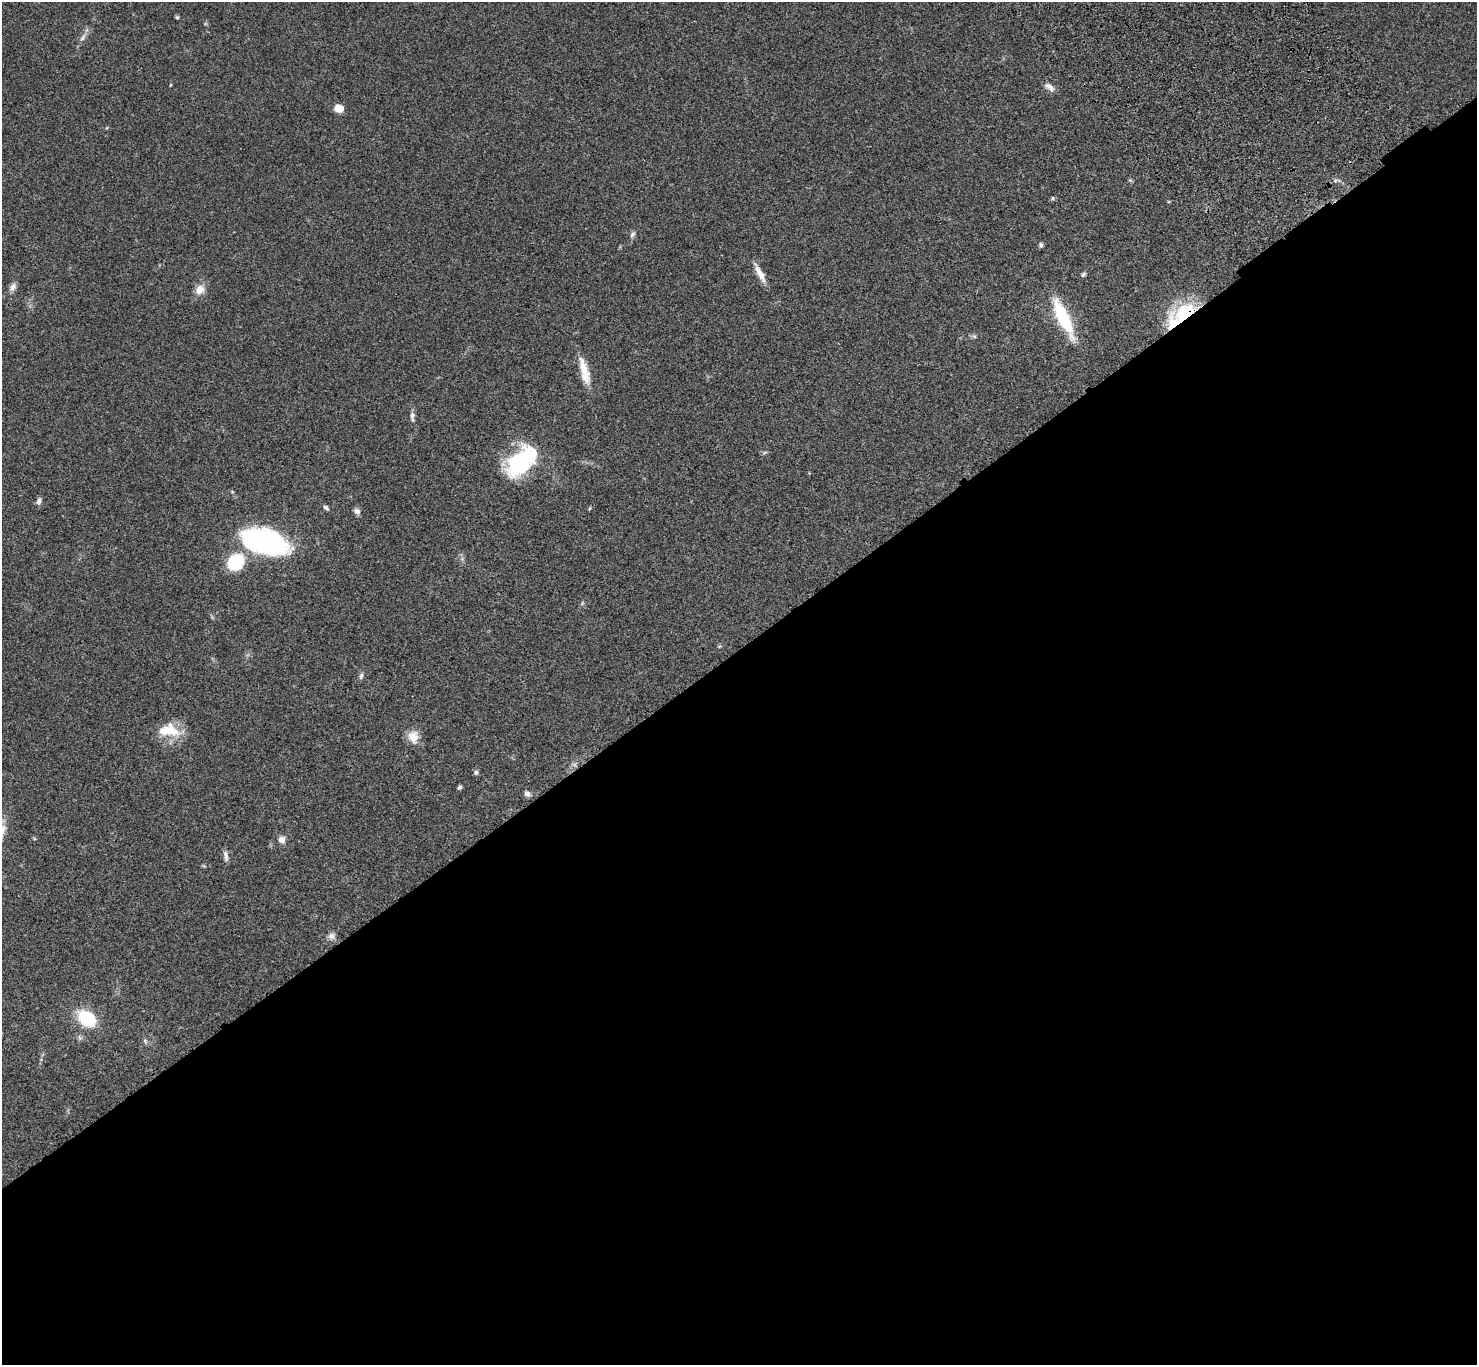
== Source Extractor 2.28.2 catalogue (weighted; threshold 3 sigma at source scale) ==
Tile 15 of 4 x 4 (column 3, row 4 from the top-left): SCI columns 3052-4526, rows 390-1752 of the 6117 x 6091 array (HDU 1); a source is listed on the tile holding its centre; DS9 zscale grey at full resolution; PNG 1479 x 1367 px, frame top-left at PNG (2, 2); no overlay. Shown black and unused: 53% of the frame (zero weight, under 3 of 4 exposures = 6% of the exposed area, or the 3 px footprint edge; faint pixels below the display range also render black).
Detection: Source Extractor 2.28.2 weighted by HDU 2 'WHT'; one run over the whole footprint, this tile lists its part. Background 0.0469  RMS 0.0052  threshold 0.0234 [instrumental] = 3 sigma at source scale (4.5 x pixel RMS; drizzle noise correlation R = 1.50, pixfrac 1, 0.05/0.05 arcsec/px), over >= 5 px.
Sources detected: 41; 2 inside a brighter object's white glare — not listed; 2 inside a brighter listed object's ellipse — not listed separately; the other 37 listed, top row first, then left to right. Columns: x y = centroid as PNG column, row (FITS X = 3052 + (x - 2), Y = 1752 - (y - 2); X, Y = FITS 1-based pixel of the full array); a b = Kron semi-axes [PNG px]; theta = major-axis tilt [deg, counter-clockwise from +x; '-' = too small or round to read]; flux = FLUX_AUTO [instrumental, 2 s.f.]
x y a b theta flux
177 17 4 4 - 0.7
83 37 12 5 53 2.1
170 85 5 3 - 0.41
1049 87 16 7 -40 2.7
339 108 8 7 - 7.2
1130 180 5 5 - 0.69
1053 198 5 3 - 0.56
632 235 9 6 57 1.4
1041 245 6 5 - 1
760 273 27 7 -61 5.3
1083 274 7 5 45 0.94
13 287 12 8 54 2.3
200 290 13 11 36 4.9
1185 311 41 16 14 27
1063 317 38 11 -64 35
974 336 6 5 - 0.91
584 371 37 10 -75 9.9
412 416 16 6 -87 2.2
765 452 7 4 19 0.75
520 463 33 20 50 51
39 501 9 6 70 2
326 508 7 5 -42 1.2
590 508 5 3 - 0.43
357 511 8 6 -31 2.2
266 542 39 19 -14 120
236 562 13 11 38 44
361 676 9 5 74 1.2
171 731 29 17 -31 13
413 737 16 14 -77 6.2
476 772 7 6 - 1.1
459 787 5 4 - 1.1
527 794 7 6 - 2.2
282 840 8 8 - 3.1
226 856 15 6 -81 2.1
332 936 11 9 21 2.4
87 1018 18 13 -36 26
145 1041 8 5 -60 1.1
Overlapping masked pixels (flux is a lower limit): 1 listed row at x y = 1185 311